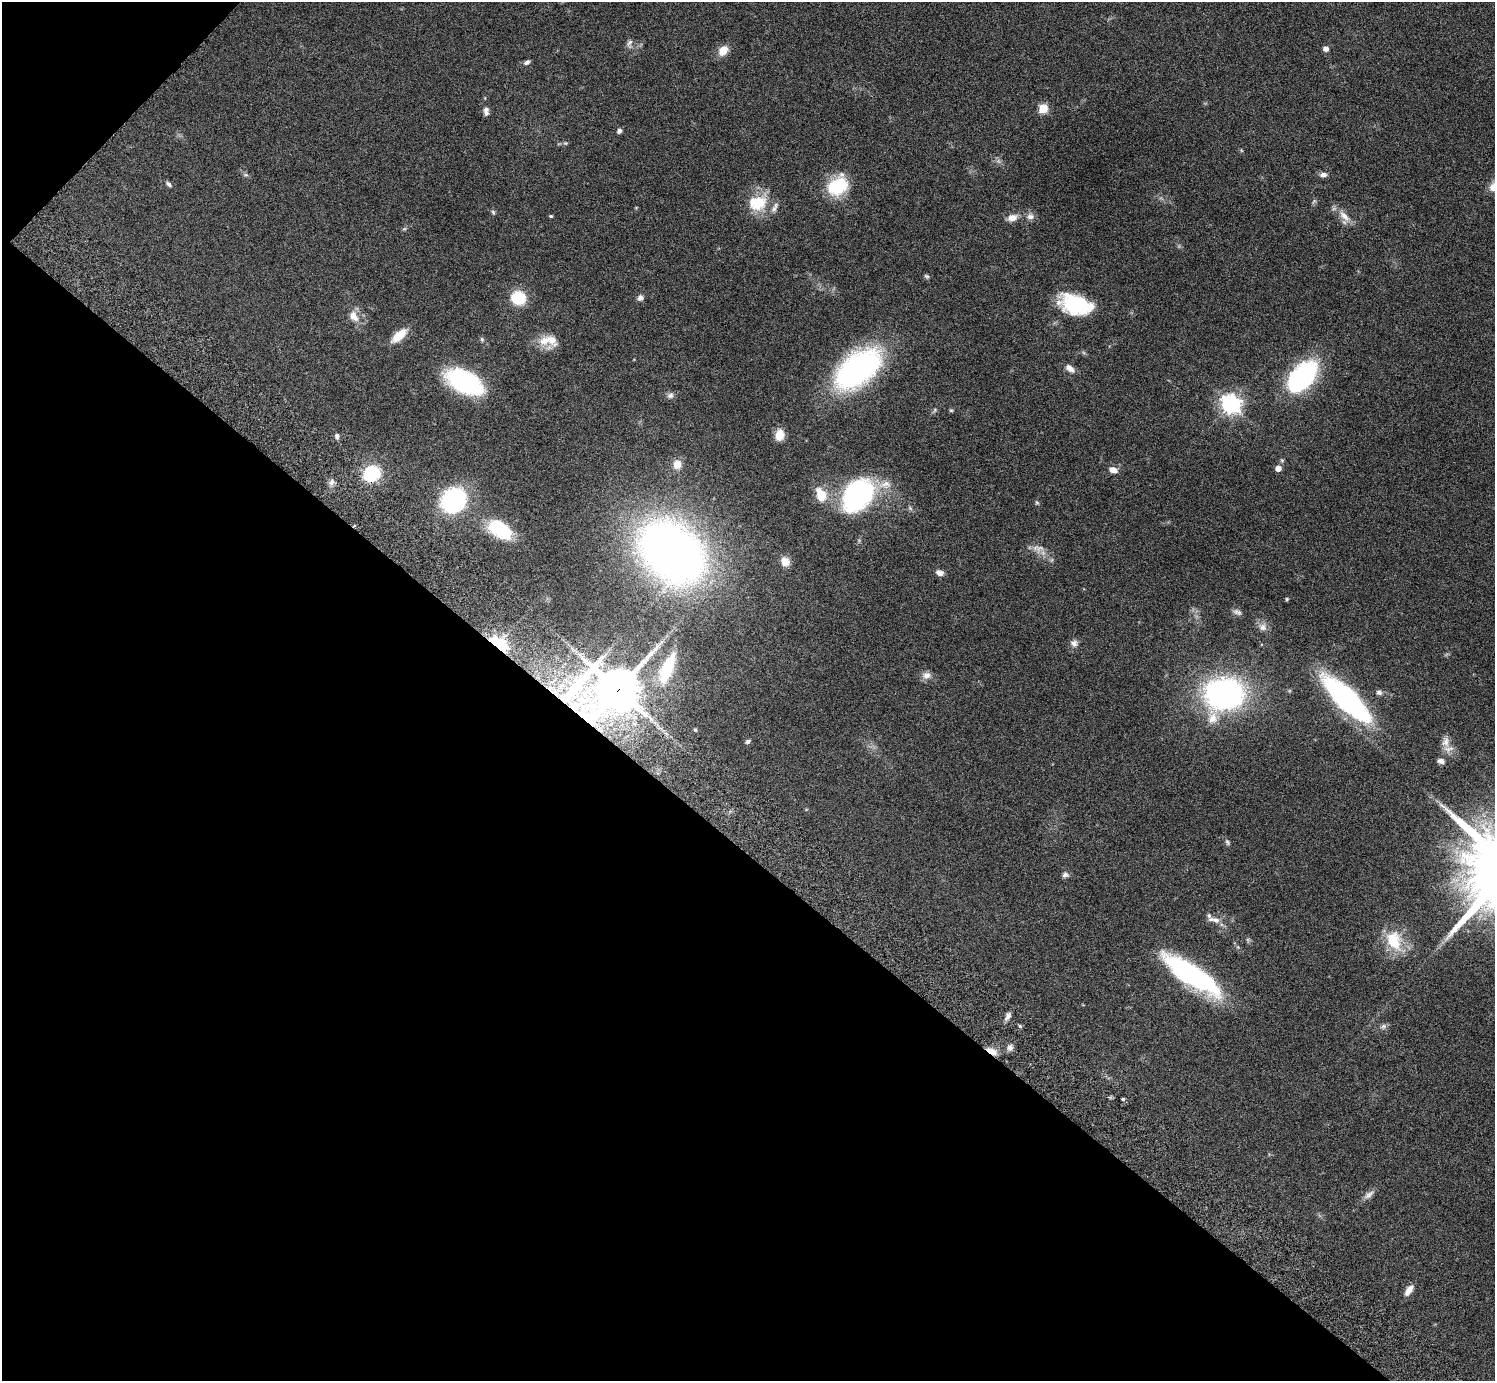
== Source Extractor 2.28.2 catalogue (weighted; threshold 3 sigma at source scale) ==
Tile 9 of 4 x 4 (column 1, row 3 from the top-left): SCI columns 46-1538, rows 1727-3105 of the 6059 x 6069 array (HDU 1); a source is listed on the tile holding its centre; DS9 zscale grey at full resolution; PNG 1497 x 1383 px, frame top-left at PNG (2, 2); no overlay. Shown black and unused: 40% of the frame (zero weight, under 3 of 6 exposures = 3% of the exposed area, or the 3 px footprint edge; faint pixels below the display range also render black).
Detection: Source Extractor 2.28.2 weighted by HDU 2 'WHT'; one run over the whole footprint, this tile lists its part. Background 0.0836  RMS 0.0047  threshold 0.0192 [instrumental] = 3 sigma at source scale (4.09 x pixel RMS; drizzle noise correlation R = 1.36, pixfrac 0.8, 0.05/0.05 arcsec/px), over >= 5 px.
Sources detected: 85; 1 too faint to see at this stretch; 1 inside a brighter object's white glare — not listed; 4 inside a brighter listed object's ellipse — not listed separately; the other 79 listed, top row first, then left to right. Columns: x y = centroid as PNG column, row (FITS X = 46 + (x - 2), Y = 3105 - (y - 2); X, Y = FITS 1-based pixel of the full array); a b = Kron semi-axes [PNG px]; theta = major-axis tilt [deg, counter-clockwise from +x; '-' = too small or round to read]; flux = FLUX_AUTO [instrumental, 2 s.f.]
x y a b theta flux
629 43 13 6 79 1.6
1326 49 5 5 - 2
723 51 14 10 48 4.5
527 62 7 5 30 1.2
1043 108 5 5 - 18
486 109 7 6 - 1.3
619 131 5 4 - 1.5
565 143 6 4 -17 0.56
246 175 6 4 -18 0.7
1323 175 10 6 0 1.7
169 184 8 5 -52 0.94
837 186 25 18 28 19
1314 201 6 4 34 0.64
757 203 26 20 9 14
493 212 7 4 -46 0.66
551 216 4 3 - 0.56
1030 216 10 8 -4 1.9
1344 216 19 9 -45 4.6
1012 218 12 8 14 3.2
404 229 6 4 18 0.55
926 276 7 5 -30 0.71
518 298 10 9 - 21
640 298 7 6 - 1.7
1076 305 33 21 -23 26
353 316 13 9 -54 4.3
399 336 18 8 40 7.4
482 339 6 5 - 0.73
544 340 18 13 31 6.1
1070 368 12 7 -38 2.7
858 369 43 23 36 120
1303 377 35 20 50 54
464 382 37 19 -27 50
670 395 9 7 4 1.5
1231 404 7 7 - 210
951 410 5 5 - 0.5
780 435 12 8 79 4.5
337 436 7 6 - 1.2
677 464 11 9 82 3.8
1278 468 5 5 - 3.2
1113 470 11 7 -20 2.4
371 473 12 10 26 28
331 482 10 6 54 1.4
821 494 16 11 -65 8.4
858 495 40 27 49 58
453 500 16 14 46 77
1037 503 6 4 -53 0.57
500 530 26 14 -31 23
1039 548 15 10 38 3
672 552 53 38 -44 340
785 561 10 8 -54 4.4
939 573 8 6 -23 2.2
1287 599 5 4 - 0.51
1237 612 12 7 -18 1.5
1263 627 11 10 - 2.5
1074 643 9 9 - 1.9
498 644 20 10 -36 21
667 668 40 13 68 20
927 675 11 9 15 2.5
576 686 88 13 48 48
618 690 17 14 44 1200
1379 692 7 6 - 1.2
1224 694 28 24 18 130
1346 699 44 15 -45 110
695 730 5 4 - 0.47
748 741 6 5 - 0.91
1445 742 15 11 80 3.5
1441 761 9 6 -15 1.5
1227 842 9 5 -67 0.85
1065 875 9 7 1 1.3
1214 920 20 7 -11 3.3
1394 940 26 19 -68 15
1193 976 60 17 -33 73
1008 1016 10 5 60 1.8
1383 1026 8 6 21 1.2
1010 1048 9 7 47 1.7
992 1051 14 7 -29 3.3
1123 1099 3 3 - 0.82
1369 1195 16 7 38 2.2
1409 1290 14 6 55 3.3
Overlapping masked pixels (flux is a lower limit): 5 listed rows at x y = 498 644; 667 668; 576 686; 618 690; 992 1051